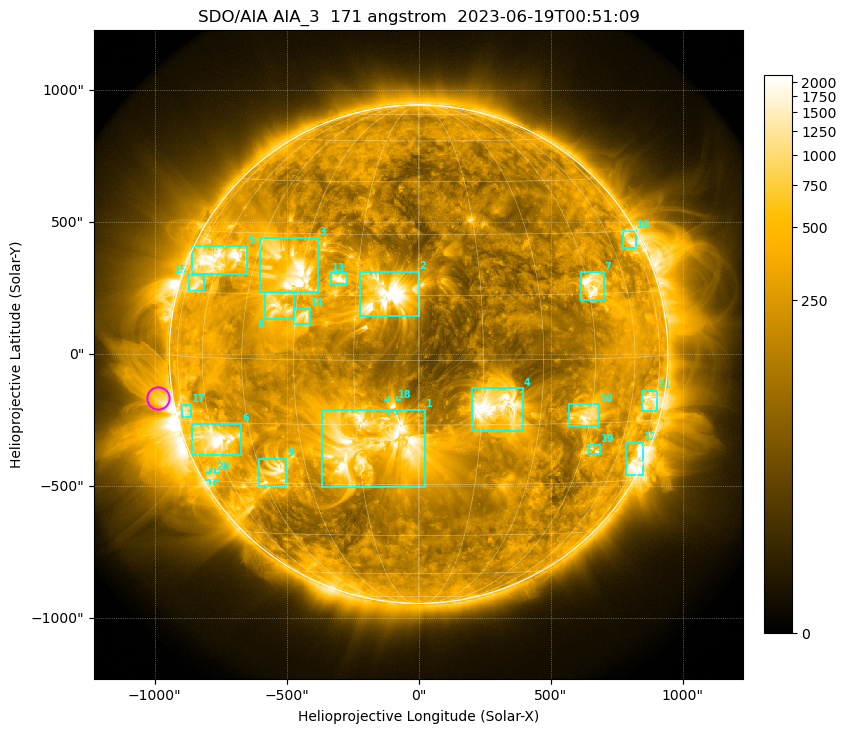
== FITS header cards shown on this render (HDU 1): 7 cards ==
TELESCOP= 'SDO/AIA '           / For AIA: SDO/AIA
INSTRUME= 'AIA_3   '           / For AIA: AIA_ATA1, AIA_ATA2, AIA_ATA3 or AIA_AT
WAVELNTH=                  171 / [angstrom] Wavelength
WAVEUNIT= 'angstrom'           / Wavelength unit: angstrom
DATE-OBS= '2023-06-19T00:51:09.354' / [ISO] Date when observation started; ISO 8
CTYPE1  = 'HPLN-TAN'           / CTYPE1: HPLN
CTYPE2  = 'HPLT-TAN'           / CTYPE2: HPLT

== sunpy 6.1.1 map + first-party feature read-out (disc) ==
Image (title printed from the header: SDO/AIA AIA_3  171 angstrom  2023-06-19T00:51:09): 1024 x 1024 px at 2.4 arcsec/px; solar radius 945 arcsec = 394 px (full disc in frame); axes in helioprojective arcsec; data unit not stated in the header (colour bar unlabelled)
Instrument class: DISC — disc imager (sunpy class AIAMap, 171 A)
Bright regions (active regions / flare kernels): reference = the median radial profile (limb darkening/brightening removed); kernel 9 px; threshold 5 sigma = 529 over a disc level ~205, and >= 1.15x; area >= 12 px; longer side >= 9 px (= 22 arcsec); searched inside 0.97 R_sun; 24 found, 20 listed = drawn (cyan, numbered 1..; 2 of them under ~33 arcsec drawn as corner ticks so the feature stays visible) (cap 20 boxes per figure: the strongest are kept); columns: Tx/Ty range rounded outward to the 5 arcsec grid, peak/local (2 s.f.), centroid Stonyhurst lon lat
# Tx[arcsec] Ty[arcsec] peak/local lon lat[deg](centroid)
1 -365..25 -505..-210 15 -12 -20
2 -225..0 145..315 21 -7 +15
3 -605..-380 235..445 14 -34 +21
4 200..395 -290..-130 9.1 +19 -11
5 -860..-650 300..410 13 -61 +23
6 -860..-670 -385..-265 11 -60 -19
7 615..700 205..310 10 +47 +17
8 -585..-470 135..235 7.8 -36 +12
9 -605..-500 -500..-395 12 -40 -27
10 570..685 -270..-190 10 +44 -13
11 845..905 -215..-140 6.3 +70 -10
12 785..855 -460..-335 8.9 +71 -24
13 -330..-270 265..310 10 -20 +19
14 -470..-410 110..175 7.1 -28 +10
15 -870..-810 240..300 5.2 -69 +17
16 775..825 400..470 4.9 +72 +28
17 -895..-860 -240..-190 4.5 -72 -13
18 -115..-80 -215..-175 11 -6 -10
19 645..690 -380..-340 4.9 +49 -22
20 -795..-770 -480..-445 3.6 -70 -29
Off-limb structures (1.02-1.3 R_sun): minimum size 162 px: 3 found; the strongest spans PA ~50..135 deg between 1.02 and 1.3 R_sun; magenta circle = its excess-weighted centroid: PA ~100 deg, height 1.06 R_sun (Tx ~-990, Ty ~-165 arcsec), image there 5.2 x the reference